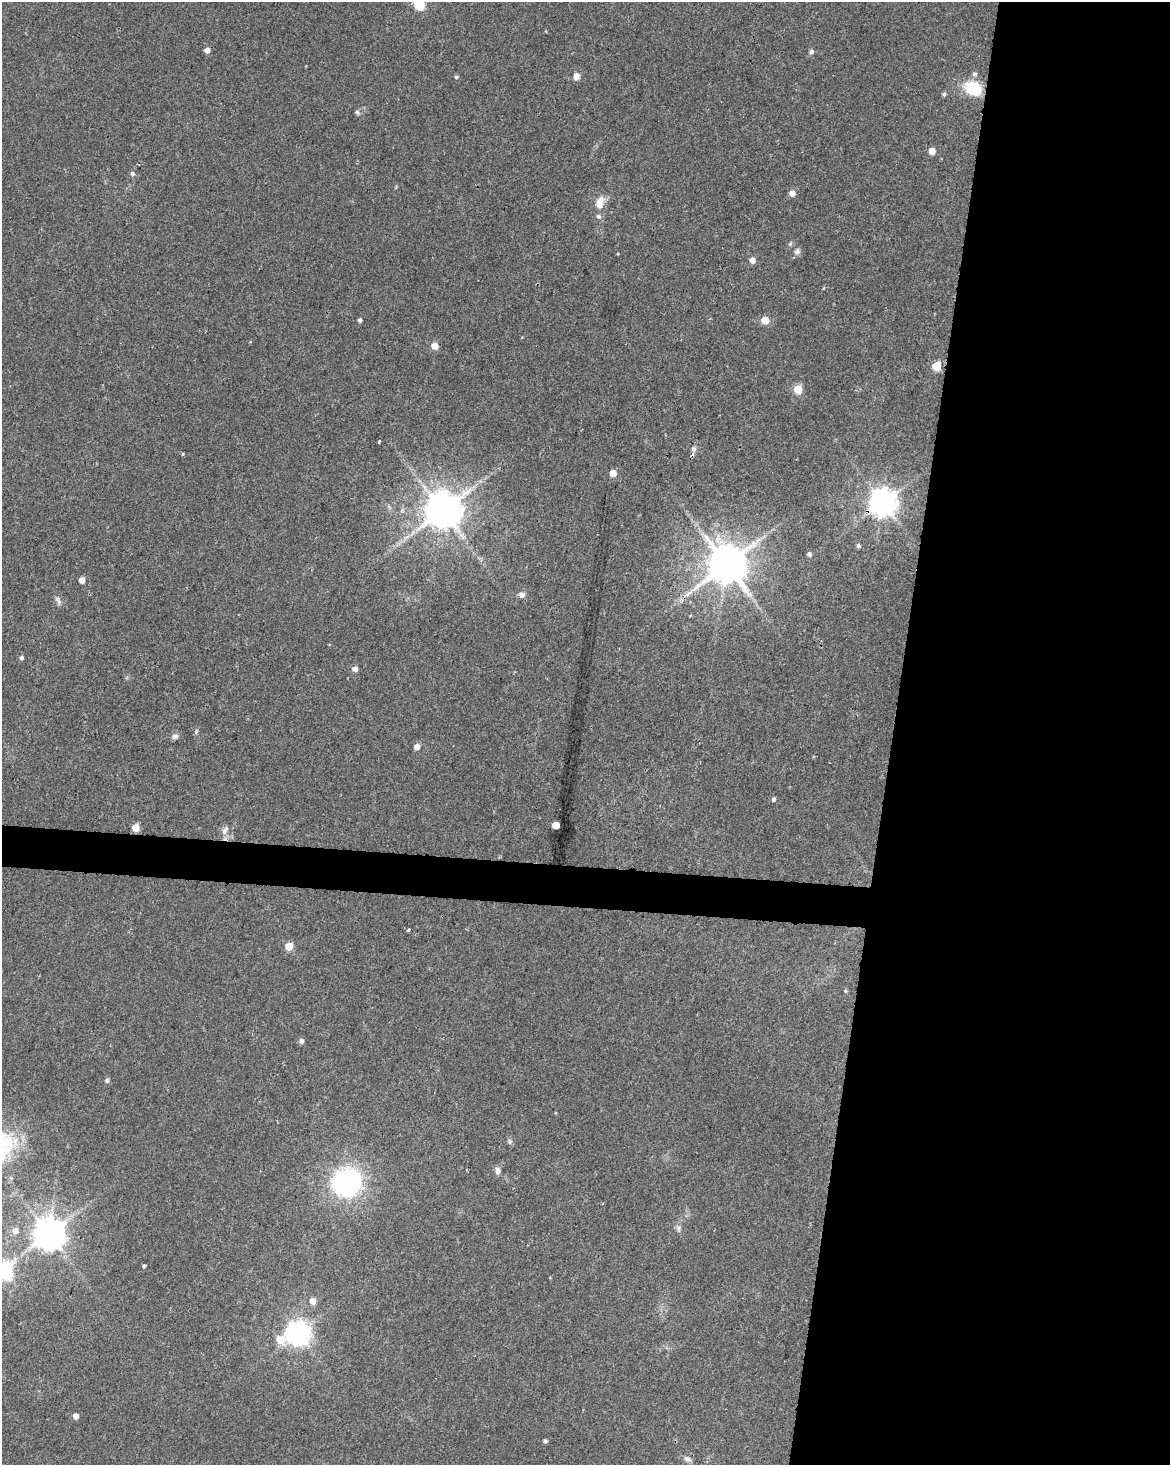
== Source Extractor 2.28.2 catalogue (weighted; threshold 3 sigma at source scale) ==
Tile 8 of 4 x 3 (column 4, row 2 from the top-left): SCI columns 3510-4677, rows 1748-3210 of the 4677 x 4900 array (HDU 1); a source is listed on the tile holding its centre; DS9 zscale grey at full resolution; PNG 1172 x 1467 px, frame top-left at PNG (2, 2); no overlay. Shown black and unused: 26% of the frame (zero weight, under 2 of 3 exposures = <1% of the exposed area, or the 3 px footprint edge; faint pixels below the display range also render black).
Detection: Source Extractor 2.28.2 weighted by HDU 2 'WHT'; one run over the whole footprint, this tile lists its part. Background 0.0368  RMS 0.0047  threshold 0.0212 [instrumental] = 3 sigma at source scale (4.5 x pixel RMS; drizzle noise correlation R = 1.50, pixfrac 1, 0.0396/0.0396 arcsec/px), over >= 5 px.
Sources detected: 63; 1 cosmic-ray / hot-pixel residue — not listed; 1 inside a brighter listed object's ellipse — not listed separately; the other 61 listed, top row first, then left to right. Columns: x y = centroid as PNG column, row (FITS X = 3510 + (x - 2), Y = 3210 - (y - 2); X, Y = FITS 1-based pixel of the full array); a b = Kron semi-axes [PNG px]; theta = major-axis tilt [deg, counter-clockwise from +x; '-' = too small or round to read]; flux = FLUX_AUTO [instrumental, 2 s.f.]
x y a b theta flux
419 3 6 5 - 43
207 50 5 4 - 2.9
811 52 5 5 - 1.4
975 74 6 6 - 1.2
576 76 9 8 - 2.7
456 77 4 4 - 0.72
973 88 17 13 -28 19
944 94 5 5 - 0.92
357 112 7 5 -56 0.98
932 151 5 5 - 5.9
132 173 5 5 - 1.2
792 193 6 5 - 3.4
600 202 18 10 71 5.3
790 244 6 5 - 0.84
797 251 8 8 - 1.7
752 260 5 5 - 3.5
360 320 5 4 - 1.1
765 320 5 5 - 11
435 346 5 5 - 7
936 366 5 5 - 19
798 389 5 5 - 16
379 441 4 3 - 0.55
694 449 7 5 -19 1.2
692 456 3 3 - 3.7
613 473 5 5 - 6.6
883 502 8 8 - 600
442 510 10 10 - 1400
858 546 5 4 - 1
809 554 5 5 - 1.2
726 564 11 11 - 1700
82 580 5 4 - 3.7
687 594 12 5 37 2.7
521 595 8 8 - 1.8
58 600 14 5 -62 1.6
22 658 5 5 - 1.1
355 669 5 4 - 2.8
175 736 9 7 35 1.7
417 747 5 5 - 3.4
774 799 5 5 - 1
556 825 5 5 - 12
135 827 5 5 - 7.8
225 830 13 7 61 2.4
409 930 3 3 - 1.4
289 946 5 5 - 12
845 991 5 4 - 0.57
301 1041 6 5 - 1.6
107 1081 5 5 - 1.1
510 1141 7 5 -69 0.99
498 1170 9 7 -84 2.1
347 1183 28 27 - 66
678 1228 9 5 -84 1.3
15 1231 7 7 - 3.1
48 1234 9 9 - 950
144 1266 4 3 - 0.77
3 1271 8 7 - 160
313 1301 6 5 - 4.1
298 1334 8 8 - 420
280 1340 7 6 - 11
76 1416 5 5 - 3.2
545 1441 4 4 - 1.1
687 1459 11 6 -21 1.9
Overlapping masked pixels (flux is a lower limit): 2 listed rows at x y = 692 456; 883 502
Isophote crosses this tile's border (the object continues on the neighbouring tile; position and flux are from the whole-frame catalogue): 2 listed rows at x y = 419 3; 3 1271